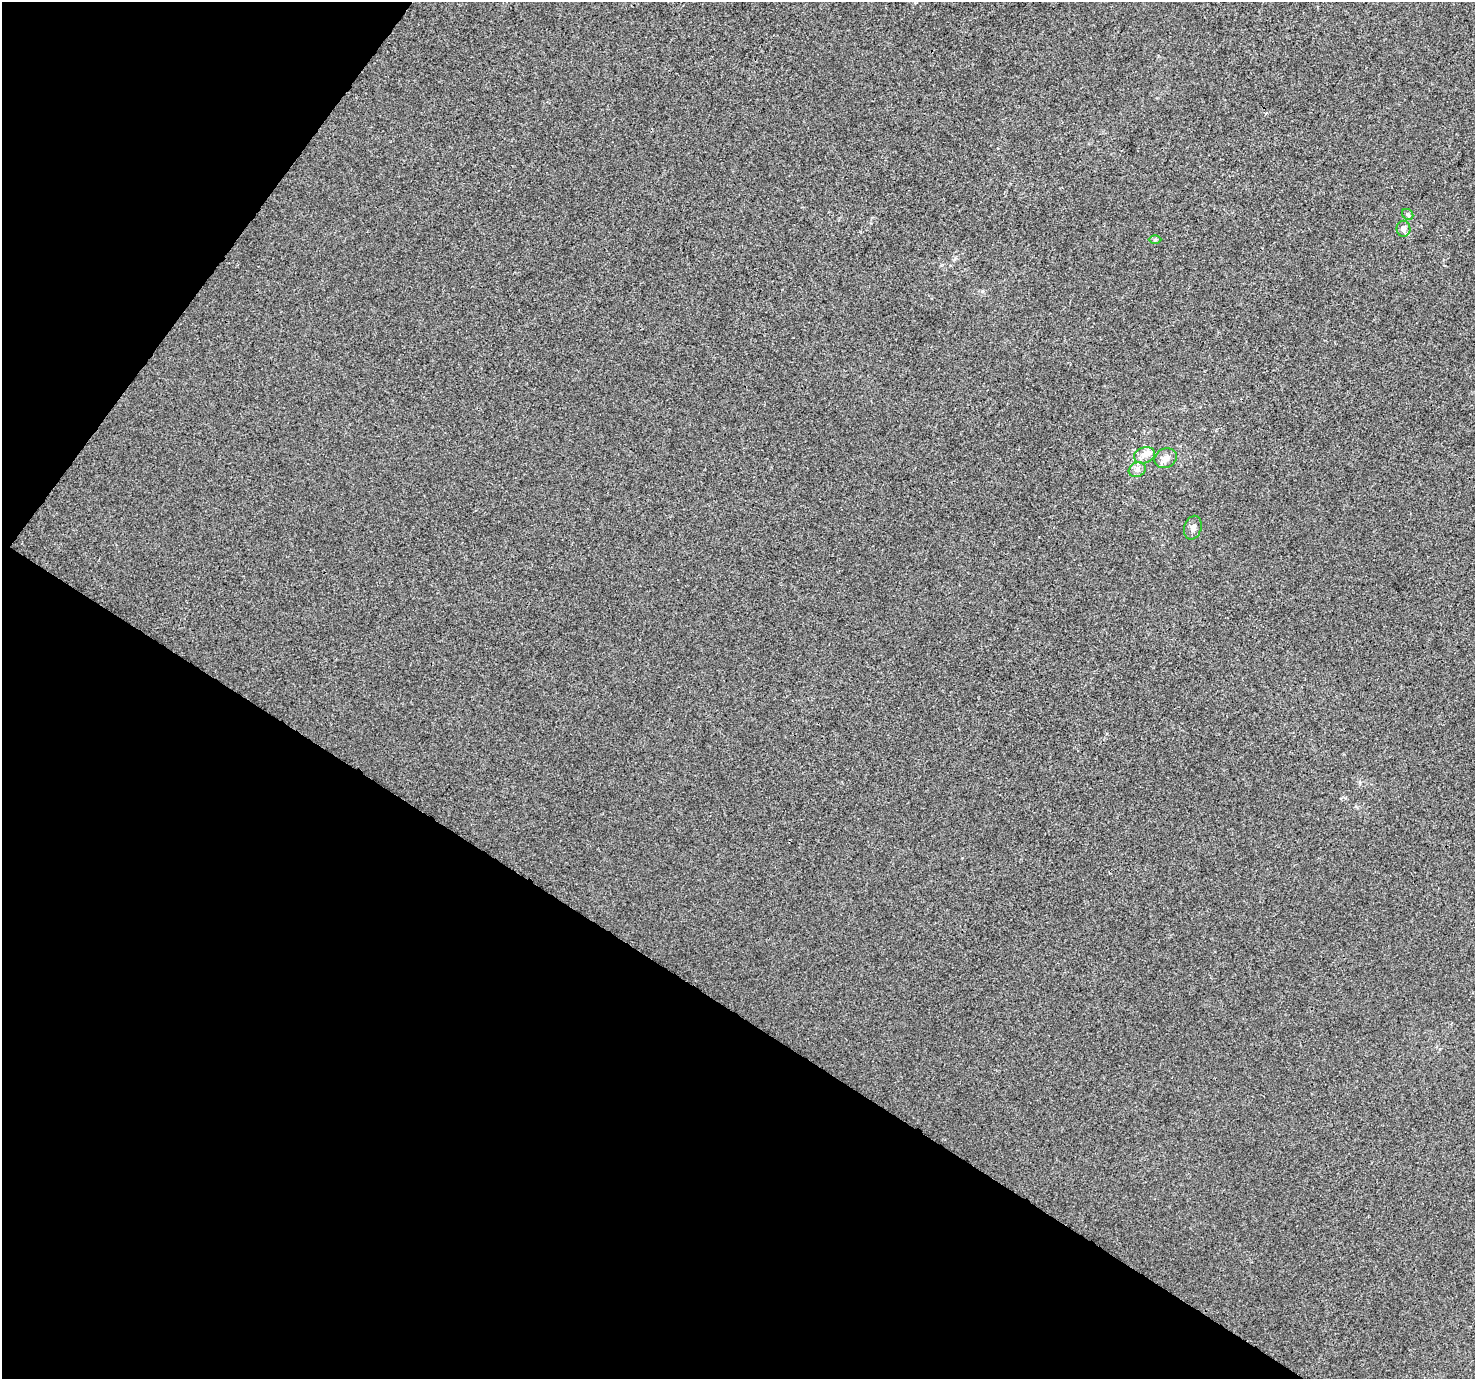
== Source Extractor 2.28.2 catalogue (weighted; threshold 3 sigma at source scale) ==
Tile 9 of 4 x 4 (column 1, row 3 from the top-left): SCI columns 43-1515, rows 1675-3051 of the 5971 x 6036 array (HDU 1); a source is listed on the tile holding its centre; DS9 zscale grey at full resolution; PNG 1477 x 1381 px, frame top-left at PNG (2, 2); each listed source drawn as its Kron ellipse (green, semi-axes under 4 px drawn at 4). Shown black and unused: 32% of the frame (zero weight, under 3 of 4 exposures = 5% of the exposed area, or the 3 px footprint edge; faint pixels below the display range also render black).
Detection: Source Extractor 2.28.2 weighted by HDU 2 'WHT'; one run over the whole footprint, this tile lists its part. Background 1.83e-04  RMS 0.0044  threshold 0.0197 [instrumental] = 3 sigma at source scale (4.5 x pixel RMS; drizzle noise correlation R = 1.50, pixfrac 1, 0.0396/0.0396 arcsec/px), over >= 5 px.
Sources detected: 7; all 7 listed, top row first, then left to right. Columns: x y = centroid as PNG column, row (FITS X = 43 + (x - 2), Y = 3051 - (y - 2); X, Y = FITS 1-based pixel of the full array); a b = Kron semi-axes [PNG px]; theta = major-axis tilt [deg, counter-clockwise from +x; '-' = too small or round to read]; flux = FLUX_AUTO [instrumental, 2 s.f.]
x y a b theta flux
1408 214 6 5 - 0.68
1403 229 8 7 - 1.5
1155 240 6 4 1 0.61
1144 455 11 8 20 3
1165 458 12 9 27 3.2
1137 470 9 7 28 1.7
1193 528 12 8 73 2.1